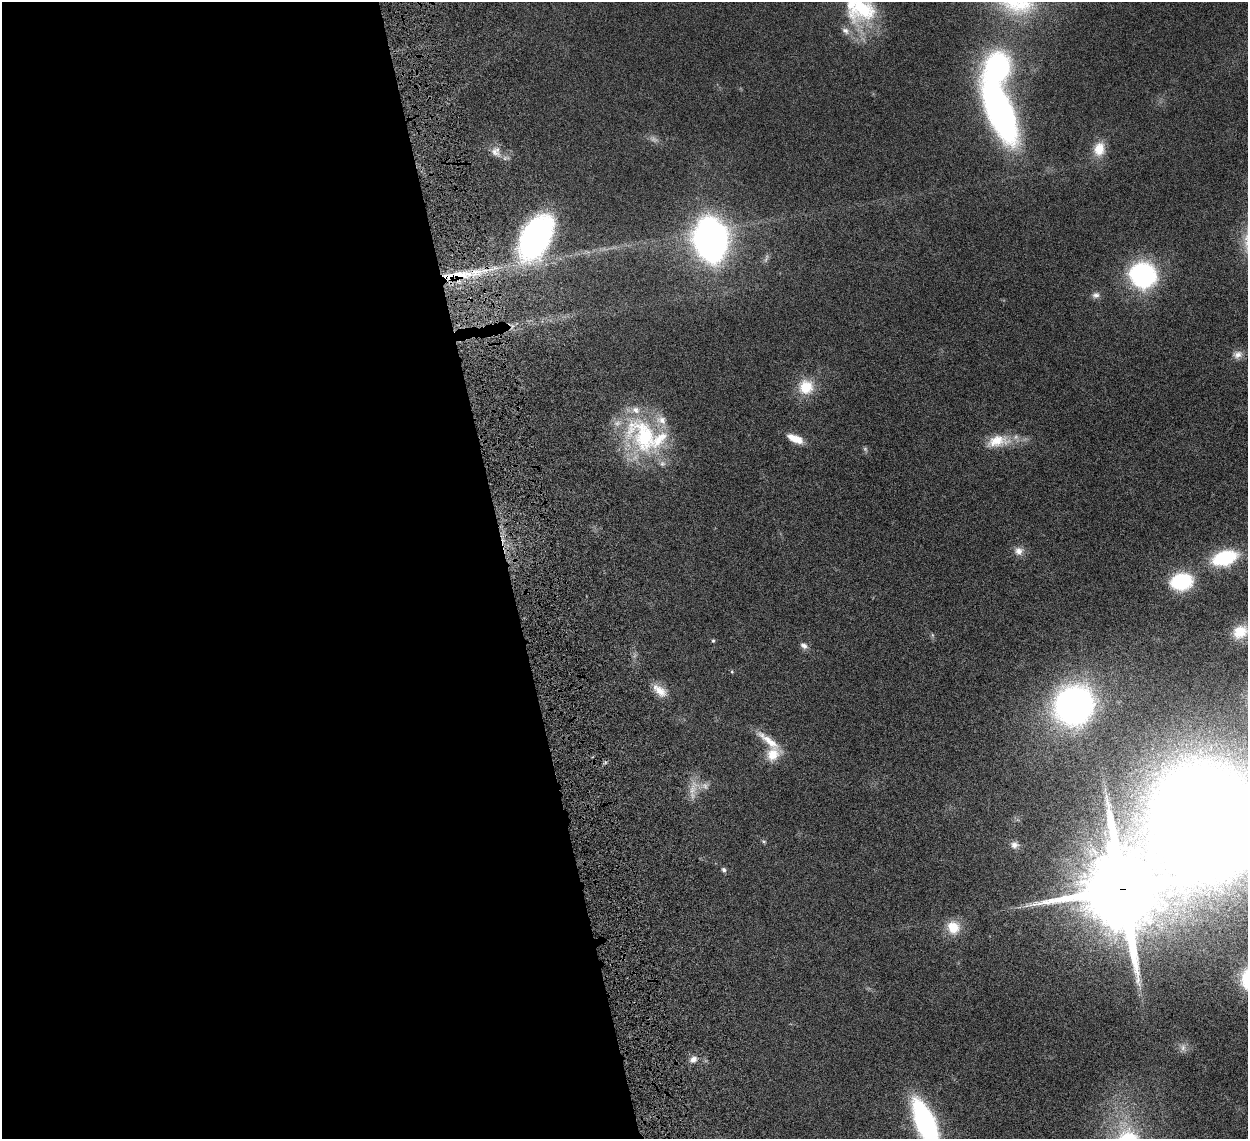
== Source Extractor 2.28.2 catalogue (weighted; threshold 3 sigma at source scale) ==
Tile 9 of 4 x 4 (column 1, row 3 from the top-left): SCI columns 88-1333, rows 1495-2631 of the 5157 x 5153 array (HDU 1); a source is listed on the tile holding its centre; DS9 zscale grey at full resolution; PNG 1250 x 1141 px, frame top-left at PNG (2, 2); no overlay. Shown black and unused: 41% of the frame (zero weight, under 6 of 12 exposures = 7% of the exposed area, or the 3 px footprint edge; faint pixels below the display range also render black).
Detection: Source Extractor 2.28.2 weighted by HDU 2 'WHT'; one run over the whole footprint, this tile lists its part. Background 0.0352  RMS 0.0025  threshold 0.0103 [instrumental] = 3 sigma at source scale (4.09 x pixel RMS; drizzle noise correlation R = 1.36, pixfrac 0.8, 0.05/0.05 arcsec/px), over >= 5 px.
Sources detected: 48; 6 too faint to see at this stretch — not listed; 8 inside a brighter listed object's ellipse — not listed separately; the other 34 listed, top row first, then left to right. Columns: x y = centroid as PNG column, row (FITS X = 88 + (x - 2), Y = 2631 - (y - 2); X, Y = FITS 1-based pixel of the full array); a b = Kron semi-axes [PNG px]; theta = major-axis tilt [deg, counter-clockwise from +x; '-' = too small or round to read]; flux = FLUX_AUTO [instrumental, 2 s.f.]
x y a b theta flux
862 8 38 34 -87 19
998 67 37 31 73 34
1000 111 48 18 -67 110
1099 149 18 14 76 4
496 152 13 12 - 2
536 237 27 16 62 110
711 239 26 19 -80 140
461 275 37 11 5 8.4
1143 275 21 19 -22 42
1096 295 11 8 8 1.1
1238 355 14 10 12 1.5
806 387 20 19 - 5.8
644 436 61 40 -49 28
797 439 14 10 -12 2.9
998 441 33 16 10 5.9
1019 551 13 11 1 1.7
1225 558 24 13 17 15
1181 581 19 14 11 18
1240 632 21 17 33 5.5
713 641 5 4 - 0.28
804 646 10 7 -29 1.1
732 672 5 4 - 0.26
660 691 22 10 -40 3
1074 705 30 29 - 94
773 754 19 16 48 4.2
1206 820 75 66 56 730
764 841 7 5 -32 0.34
1014 845 12 10 -4 1.4
724 870 6 5 - 0.61
1123 889 25 24 - 2600
953 927 17 16 - 4.5
1183 1048 12 8 90 1.2
693 1059 11 8 33 1.3
926 1124 31 11 -68 75
Overlapping masked pixels (flux is a lower limit): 3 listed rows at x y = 461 275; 1206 820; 1123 889
Isophote crosses this tile's border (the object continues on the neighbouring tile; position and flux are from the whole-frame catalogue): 3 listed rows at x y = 862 8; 1206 820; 926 1124